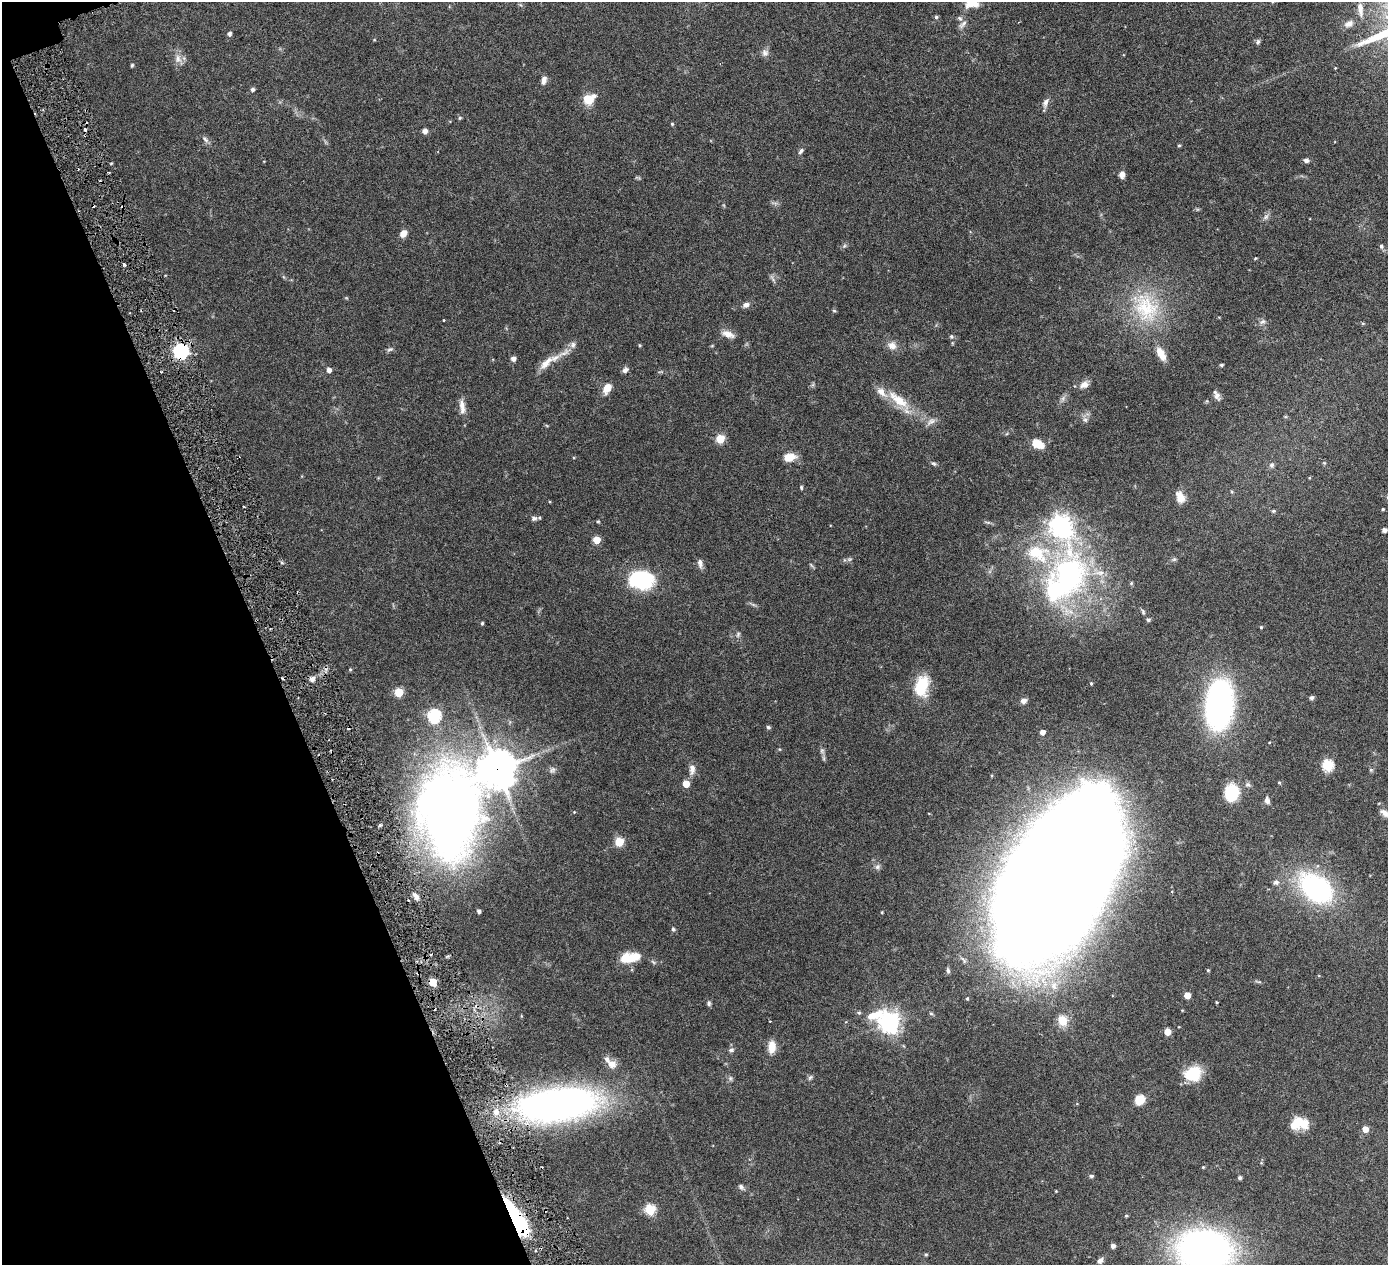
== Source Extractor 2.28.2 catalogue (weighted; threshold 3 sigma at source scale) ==
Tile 5 of 4 x 4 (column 1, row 2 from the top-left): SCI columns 15-1400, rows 2713-3975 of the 5576 x 5554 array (HDU 1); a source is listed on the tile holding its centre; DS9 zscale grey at full resolution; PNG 1390 x 1267 px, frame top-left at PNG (2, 2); no overlay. Shown black and unused: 19% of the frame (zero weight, under 3 of 6 exposures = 1% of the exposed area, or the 3 px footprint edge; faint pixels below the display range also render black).
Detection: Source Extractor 2.28.2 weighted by HDU 2 'WHT'; one run over the whole footprint, this tile lists its part. Background 0.0801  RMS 0.0034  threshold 0.0139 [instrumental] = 3 sigma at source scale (4.09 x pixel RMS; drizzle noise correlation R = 1.36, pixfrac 0.8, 0.05/0.05 arcsec/px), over >= 5 px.
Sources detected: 163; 1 too faint to see at this stretch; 1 inside a brighter object's white glare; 6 cosmic-ray / hot-pixel residue — not listed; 6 inside a brighter listed object's ellipse — not listed separately; the other 149 listed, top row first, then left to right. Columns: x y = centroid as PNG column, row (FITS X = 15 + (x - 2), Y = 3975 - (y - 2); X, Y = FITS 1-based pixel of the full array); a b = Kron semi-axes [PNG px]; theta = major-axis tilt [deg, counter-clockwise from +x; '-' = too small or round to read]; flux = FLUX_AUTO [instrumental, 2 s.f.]
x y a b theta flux
972 3 16 9 -6 4.1
1360 9 20 7 -82 2.2
936 17 4 4 - 0.5
960 18 7 5 -22 0.64
963 24 14 5 44 1
1349 24 13 8 25 1.6
229 34 5 5 - 0.84
1258 42 7 6 - 0.59
765 53 10 9 - 1.3
178 59 11 9 -87 2
132 65 4 3 - 0.46
1335 68 4 3 - 0.21
544 80 10 6 73 1.4
252 89 5 4 - 0.73
589 99 15 11 33 4.6
1046 102 13 7 72 1.3
460 118 5 4 - 0.38
672 124 4 4 - 0.39
425 131 5 5 - 1.3
205 139 11 4 -41 0.8
1179 145 4 3 - 0.38
801 151 8 5 55 0.74
1306 160 6 5 - 0.88
1122 175 8 6 81 1.5
1266 217 10 5 45 0.92
403 233 8 6 55 2.3
844 246 6 4 45 0.52
1381 246 6 5 - 0.68
124 264 4 3 - 0.9
772 279 12 3 -54 0.65
746 305 9 6 22 1.2
1145 307 49 35 -59 24
834 311 6 4 -2 0.33
444 320 3 2 - 0.3
1262 322 9 6 29 0.92
1363 323 5 3 - 0.29
728 334 15 8 -22 2.4
951 336 6 6 - 0.57
573 345 10 7 73 1.2
640 345 4 3 - 0.31
892 345 12 10 -18 2.2
712 346 6 3 19 0.28
390 349 9 5 22 0.68
181 351 7 6 - 66
1161 354 18 8 -61 3.4
513 359 5 5 - 1.2
546 363 27 9 43 3.6
1221 365 4 3 - 0.55
329 370 5 4 - 1.4
625 370 8 6 49 1.1
661 372 8 3 5 0.38
1084 384 12 9 30 1.8
607 388 9 6 60 4
1217 395 13 6 -65 1.5
898 400 37 12 -38 8.6
462 406 23 7 -83 2.4
1085 420 7 7 - 1
931 421 13 7 37 1.5
720 439 5 5 - 11
1038 444 13 8 -23 4.8
790 457 14 9 9 3.5
934 463 7 5 -45 0.55
1271 465 6 6 - 0.83
1309 478 4 3 - 0.25
801 487 5 4 - 0.38
1232 492 5 4 - 0.3
1180 497 14 9 -66 3.1
1383 509 4 3 - 0.33
1273 511 5 4 - 0.44
534 518 8 7 - 1
598 521 4 4 - 0.32
987 522 10 4 -8 0.56
1061 526 8 8 - 180
1384 530 4 4 - 1.2
597 540 5 5 - 5.8
849 559 7 5 19 0.6
1174 559 6 5 - 0.53
700 563 12 6 -79 1.2
1065 579 87 49 66 73
641 580 20 15 -9 28
1143 612 7 4 -74 0.45
1148 620 4 4 - 0.58
482 623 4 3 - 0.42
1261 627 4 4 - 0.3
738 634 8 5 64 0.62
350 669 4 4 - 0.33
312 679 9 7 49 1.2
1091 683 4 3 - 0.33
922 686 23 14 78 9.8
399 692 5 5 - 11
1312 698 6 5 - 0.61
1023 701 7 6 - 1.3
1219 705 32 17 84 130
434 716 7 6 - 37
768 727 5 5 - 0.56
1042 732 4 4 - 1.7
822 751 8 6 -70 0.79
1328 765 6 6 - 26
692 769 15 7 90 1.8
497 770 12 11 - 670
552 770 8 7 - 0.84
1371 770 5 5 - 0.41
1279 783 4 3 - 0.35
686 784 5 5 - 4.8
1232 792 16 13 77 12
1267 800 8 5 -84 1.2
574 812 4 4 - 0.25
1385 813 13 6 -34 1.7
619 842 5 5 - 12
877 867 8 7 - 0.92
1057 882 107 52 58 4100
1276 882 7 6 - 0.95
1316 888 33 22 -36 53
416 896 9 5 -51 1.3
479 911 4 3 - 0.75
882 912 3 3 - 0.27
673 929 6 5 - 0.48
630 957 23 11 8 6.8
948 970 7 4 -78 0.59
1208 970 4 4 - 0.33
433 982 5 5 - 6.4
1187 995 5 5 - 4
709 1003 7 5 -88 0.64
521 1016 5 3 - 0.22
1062 1020 10 9 - 5.1
889 1022 10 8 -30 200
1167 1032 5 5 - 3.9
772 1047 14 8 88 3.5
731 1050 7 6 - 0.79
612 1064 14 11 -38 2.6
1193 1074 19 16 17 8.6
810 1077 8 5 49 0.61
730 1078 8 6 -90 0.69
1140 1100 10 9 - 4.5
557 1105 91 36 6 120
1295 1124 18 12 58 4.7
1365 1129 5 5 - 3.5
1203 1167 4 4 - 0.28
1091 1176 6 4 -1 0.52
1240 1178 4 4 - 0.72
741 1187 9 6 -49 0.8
1056 1191 3 2 - 0.21
650 1210 5 5 - 19
1126 1216 4 4 - 0.35
516 1219 40 11 -59 35
1113 1246 5 4 - 1
1204 1250 63 45 -5 100
926 1254 5 4 - 0.35
1100 1261 8 5 44 1.1
Overlapping masked pixels (flux is a lower limit): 5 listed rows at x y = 181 351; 497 770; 433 982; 557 1105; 516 1219
Isophote crosses this tile's border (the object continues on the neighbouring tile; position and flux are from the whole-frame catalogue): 3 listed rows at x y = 972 3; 1385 813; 1204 1250